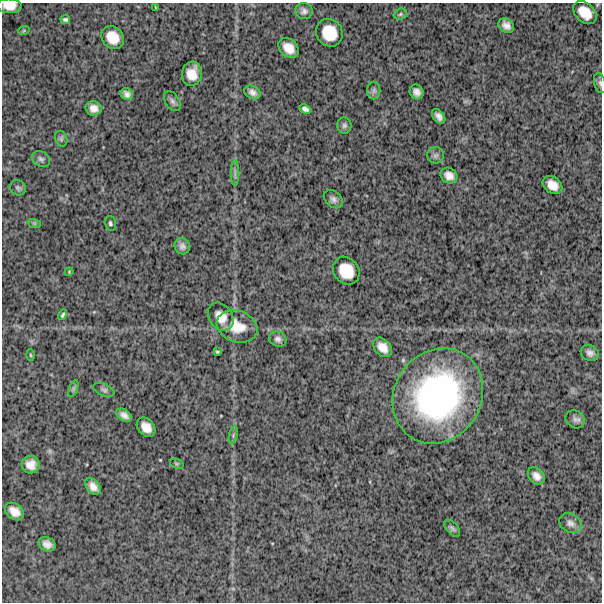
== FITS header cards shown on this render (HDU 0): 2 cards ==
NAXIS1  =                  600
NAXIS2  =                  600

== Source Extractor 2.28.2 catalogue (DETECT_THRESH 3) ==
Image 600 x 600 px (HDU 0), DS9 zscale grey, 1 PNG px = 1 image px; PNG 604 x 604 px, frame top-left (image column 1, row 600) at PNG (2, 3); each listed source drawn as its Kron ellipse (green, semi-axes under 4 px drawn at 4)
Background 1530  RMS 310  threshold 920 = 3 sigma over >= 5 px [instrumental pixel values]
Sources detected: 58; all 58 listed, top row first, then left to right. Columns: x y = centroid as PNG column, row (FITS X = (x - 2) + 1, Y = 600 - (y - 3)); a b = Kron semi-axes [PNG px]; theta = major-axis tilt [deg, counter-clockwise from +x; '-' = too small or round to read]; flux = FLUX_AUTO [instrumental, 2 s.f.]
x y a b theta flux
9 6 12 7 -2 2.1e+05
155 7 4 2 - 1.3e+04
304 11 9 8 - 8.2e+04
585 13 13 9 -44 2.7e+05
400 14 7 5 22 3.8e+04
65 19 5 4 - 4.1e+04
506 25 8 6 -38 1.1e+05
24 30 6 3 20 2.2e+04
329 33 14 13 - 4.3e+05
113 37 12 10 -49 3.1e+05
288 48 11 8 -42 2.3e+05
192 74 12 10 82 2.7e+05
600 83 10 6 -76 5.4e+04
374 91 9 6 89 5.9e+04
252 92 9 6 -29 9.6e+04
417 92 7 6 - 1.0e+05
127 94 6 5 - 8.2e+04
172 101 11 7 -57 6.2e+04
94 108 8 7 - 1.4e+05
305 109 6 4 -27 6.3e+04
439 116 8 5 -52 9.5e+04
344 125 8 7 - 5.5e+04
61 139 8 6 -70 4.5e+04
436 155 8 8 - 6.7e+04
41 159 10 7 -30 6.2e+04
235 173 12 3 90 5.4e+04
449 176 9 7 -35 1.4e+05
552 185 11 8 -39 2.0e+05
18 188 8 7 - 4.9e+04
333 199 11 7 -42 8.3e+04
34 223 7 4 -18 3.1e+04
110 223 7 5 -74 4.1e+04
182 246 8 7 - 7.6e+04
346 271 14 12 -48 4.2e+05
69 272 4 4 - 2.0e+04
63 315 5 3 - 3.6e+04
221 317 15 11 -54 2.5e+05
237 326 21 15 -19 3.9e+05
278 339 9 7 -17 7.4e+04
383 347 11 8 -48 1.9e+05
217 352 4 4 - 2.5e+04
590 353 9 7 -29 9.5e+04
30 355 6 4 -87 2.3e+04
73 388 9 4 72 3.6e+04
104 390 11 6 -23 5.8e+04
438 396 49 43 57 5.0e+06
124 415 8 5 -32 1.0e+05
575 419 10 8 -35 8.2e+04
146 427 11 8 -46 2.1e+05
233 435 9 3 77 4.4e+04
177 464 7 5 -18 3.1e+04
31 465 9 8 - 1.8e+05
536 476 9 7 -47 1.3e+05
93 486 9 6 -50 1.4e+05
14 511 10 7 -38 1.8e+05
571 523 12 9 -30 1.0e+05
452 528 10 5 -49 5.2e+04
47 544 9 6 -27 1.3e+05
At the frame edge (FLAGS 8, measured only in part): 2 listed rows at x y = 9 6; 600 83